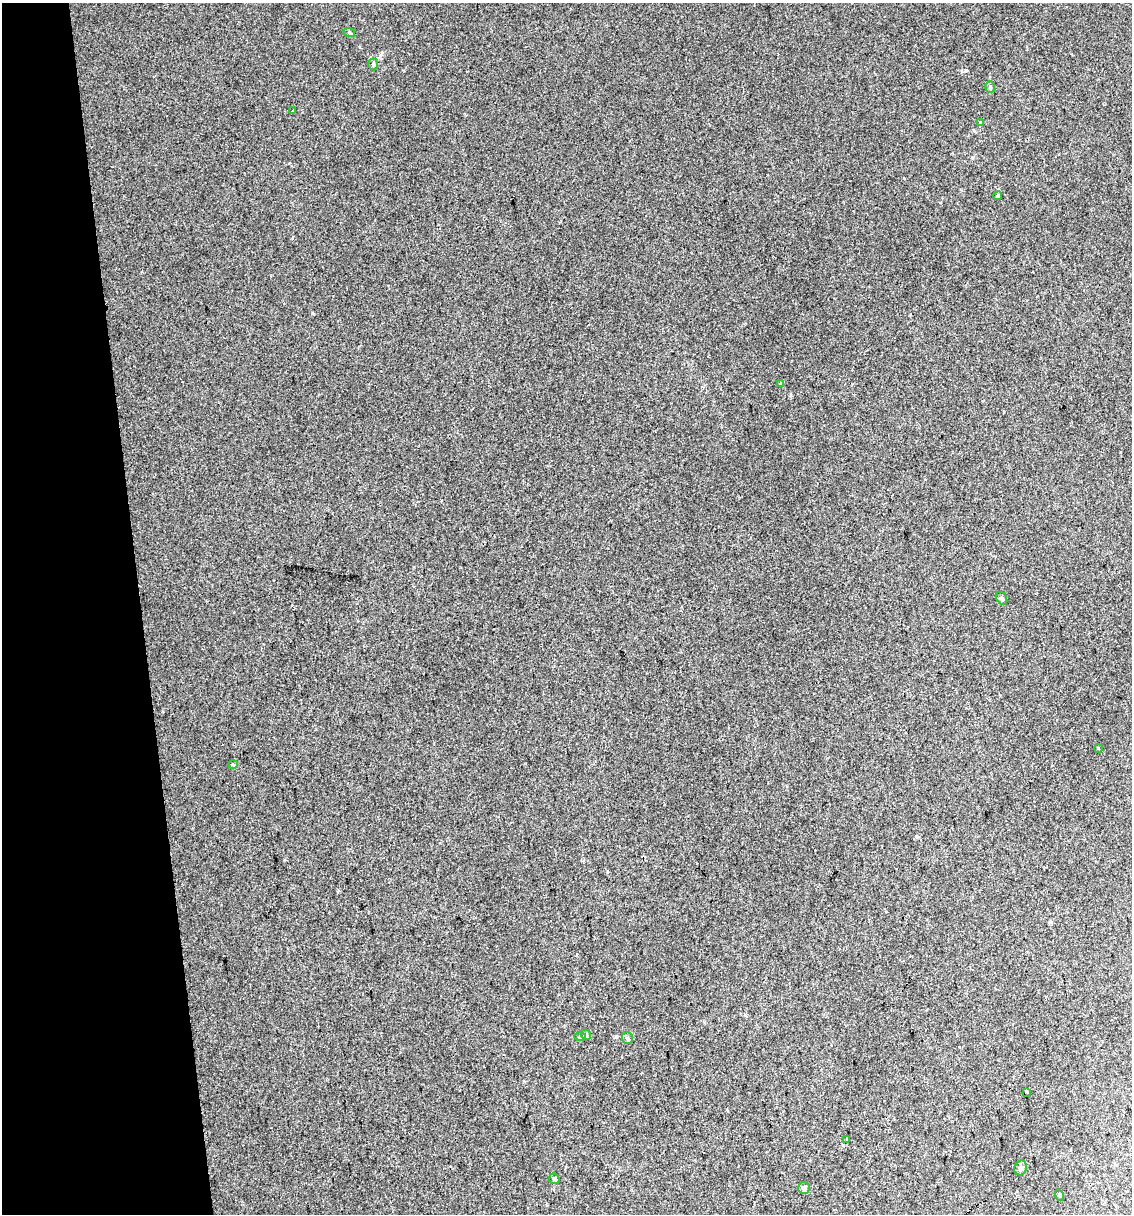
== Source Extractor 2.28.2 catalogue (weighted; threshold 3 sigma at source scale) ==
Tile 5 of 4 x 4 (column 1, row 2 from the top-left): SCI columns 25-1154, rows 2423-3634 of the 4616 x 4845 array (HDU 1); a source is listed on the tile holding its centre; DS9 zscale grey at full resolution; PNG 1134 x 1216 px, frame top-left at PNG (2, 3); each listed source drawn as its Kron ellipse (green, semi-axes under 4 px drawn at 4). Shown black and unused: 12% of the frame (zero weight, under 2 of 3 exposures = <1% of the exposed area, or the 3 px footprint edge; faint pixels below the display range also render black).
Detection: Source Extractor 2.28.2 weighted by HDU 2 'WHT'; one run over the whole footprint, this tile lists its part. Background 0.0207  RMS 0.007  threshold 0.0314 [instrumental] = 3 sigma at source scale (4.5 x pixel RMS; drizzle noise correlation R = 1.50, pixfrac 1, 0.0396/0.0396 arcsec/px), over >= 5 px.
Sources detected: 20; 1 cosmic-ray / hot-pixel residue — neither listed nor drawn; the other 19 listed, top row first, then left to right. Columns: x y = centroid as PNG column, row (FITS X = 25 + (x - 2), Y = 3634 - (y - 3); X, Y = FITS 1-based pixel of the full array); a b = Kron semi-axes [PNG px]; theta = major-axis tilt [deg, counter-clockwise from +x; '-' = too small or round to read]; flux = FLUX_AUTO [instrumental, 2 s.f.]
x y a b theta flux
349 32 6 4 -19 0.94
373 64 6 4 87 1.3
990 87 6 4 89 1.4
293 111 3 2 - 0.87
980 123 4 2 - 0.6
998 196 4 4 - 0.9
781 384 4 3 - 1.4
1002 598 7 5 -55 1.2
1098 748 4 3 - 0.8
233 765 5 3 - 0.93
586 1035 5 4 - 1.1
580 1037 6 4 1 0.75
627 1038 6 5 - 1.2
1026 1092 3 3 - 1.4
847 1139 3 3 - 0.67
1021 1168 7 6 - 2.2
554 1179 6 5 - 0.99
804 1188 6 6 - 1.2
1059 1195 5 3 - 0.64
Unlisted compact peaks at least as high as the median listed source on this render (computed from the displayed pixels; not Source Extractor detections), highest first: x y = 966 70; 312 313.